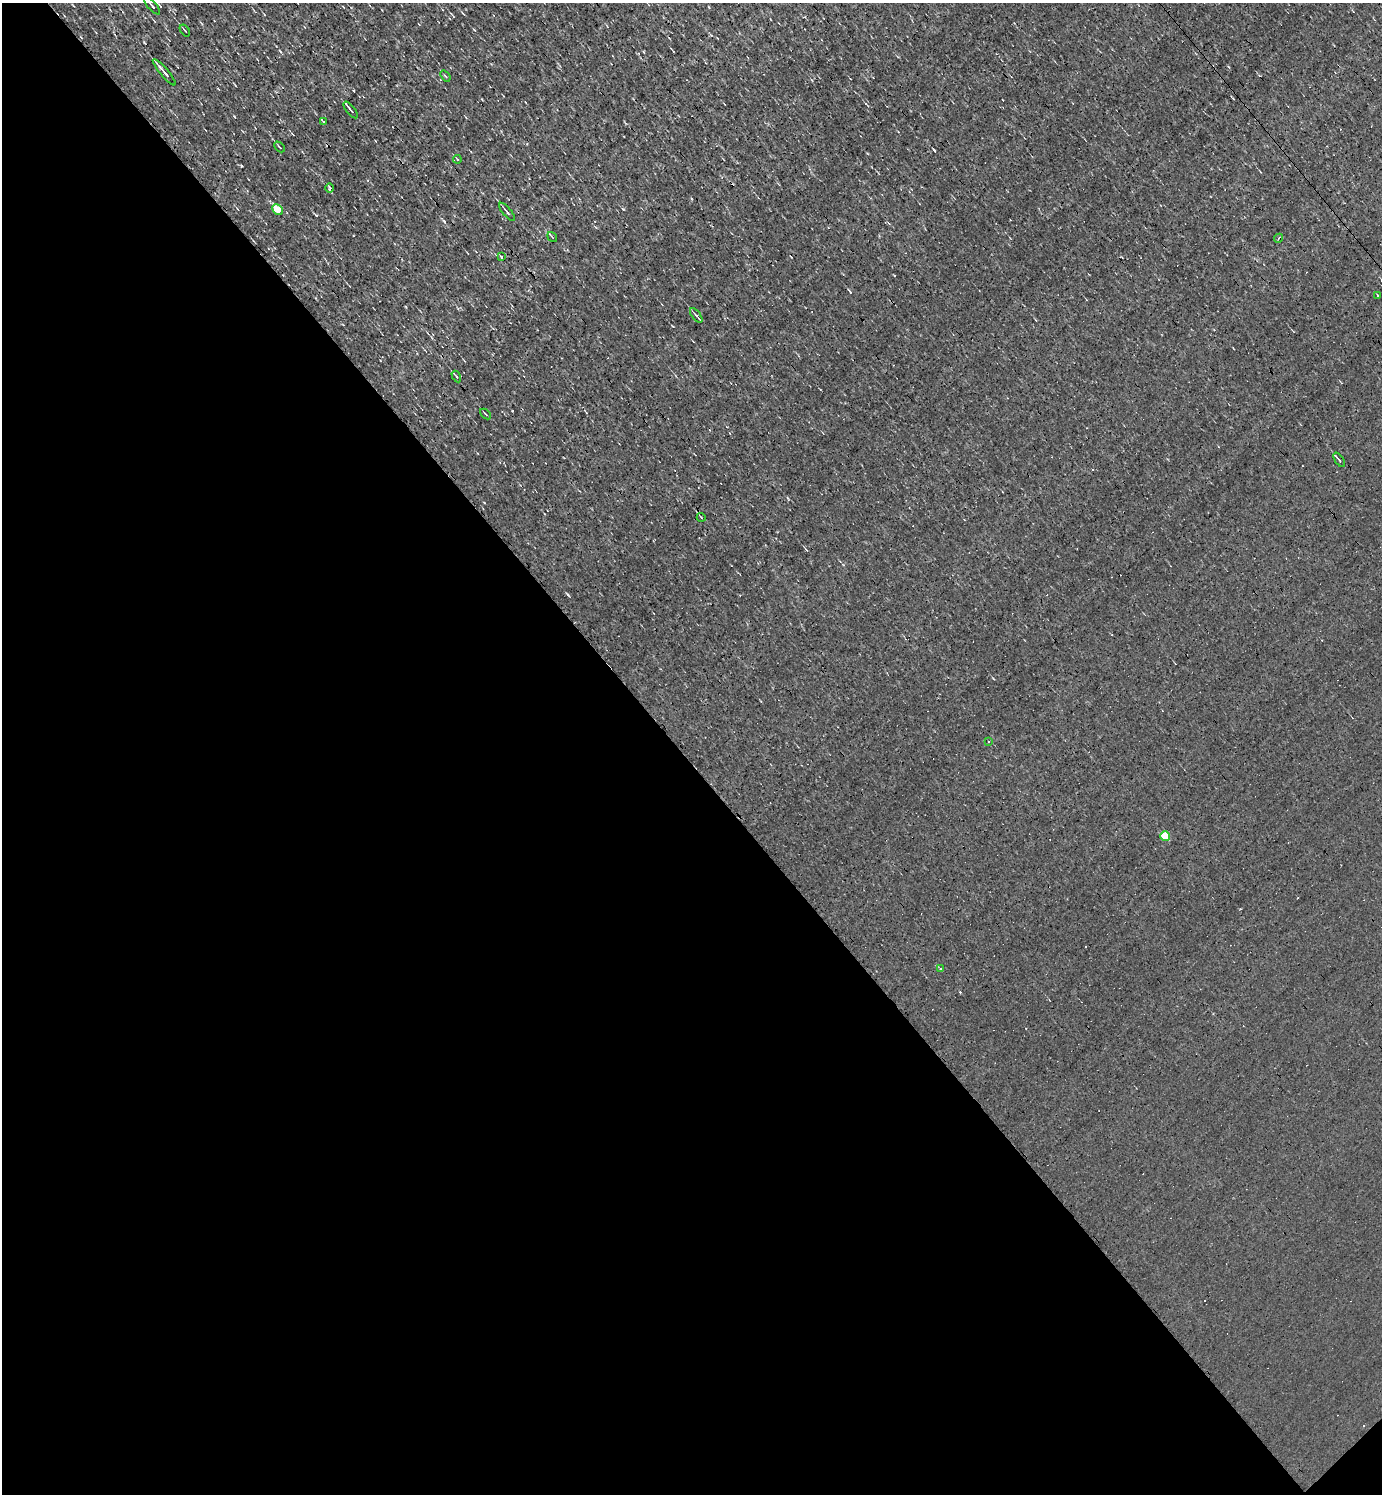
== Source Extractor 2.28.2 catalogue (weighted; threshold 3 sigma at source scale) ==
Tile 14 of 4 x 4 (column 2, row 4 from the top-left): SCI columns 1533-2912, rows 1-1492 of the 5968 x 5969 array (HDU 1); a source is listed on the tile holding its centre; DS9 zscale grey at full resolution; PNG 1384 x 1496 px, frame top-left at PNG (2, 3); each listed source drawn as its Kron ellipse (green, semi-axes under 4 px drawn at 4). Shown black and unused: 49% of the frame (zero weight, under 3 of 4 exposures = <1% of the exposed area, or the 3 px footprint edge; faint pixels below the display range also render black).
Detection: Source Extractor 2.28.2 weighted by HDU 2 'WHT'; one run over the whole footprint, this tile lists its part. Background 0.00165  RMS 0.04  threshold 0.178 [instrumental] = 3 sigma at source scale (4.5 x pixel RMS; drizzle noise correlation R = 1.50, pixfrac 1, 0.05/0.05 arcsec/px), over >= 5 px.
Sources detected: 37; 14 cosmic-ray / hot-pixel residue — neither listed nor drawn; the other 23 listed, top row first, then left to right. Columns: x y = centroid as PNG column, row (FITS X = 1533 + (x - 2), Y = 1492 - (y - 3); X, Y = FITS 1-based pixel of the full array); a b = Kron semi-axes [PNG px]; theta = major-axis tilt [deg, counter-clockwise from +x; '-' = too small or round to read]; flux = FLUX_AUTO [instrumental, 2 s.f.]
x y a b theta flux
152 6 11 3 -48 9.6
185 31 6 2 -54 4.3
164 72 17 3 -50 20
445 76 6 3 -52 4.4
351 110 10 2 -52 11
323 122 3 3 - 26
280 147 6 3 -44 5.4
457 159 4 2 - 2.8
330 188 4 3 - 4.5
277 209 6 5 - 86
507 212 11 3 -49 8.4
552 237 5 3 - 3.4
1278 238 4 2 - 4.7
501 257 3 3 - 13
1378 295 3 3 - 21
696 315 9 3 -52 8.1
456 376 6 3 -60 4.6
486 414 6 3 -43 4.7
1339 460 8 3 -56 6.1
701 517 4 3 - 3.2
989 742 3 3 - 4.4
1165 836 5 5 - 130
941 969 4 3 - 8
Isophote crosses this tile's border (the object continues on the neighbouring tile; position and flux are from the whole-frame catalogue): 1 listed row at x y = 152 6
Unlisted compact peaks at least as high as the median listed source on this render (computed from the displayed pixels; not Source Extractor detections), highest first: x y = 241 166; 623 209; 568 595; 316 215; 850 292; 234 116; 993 678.